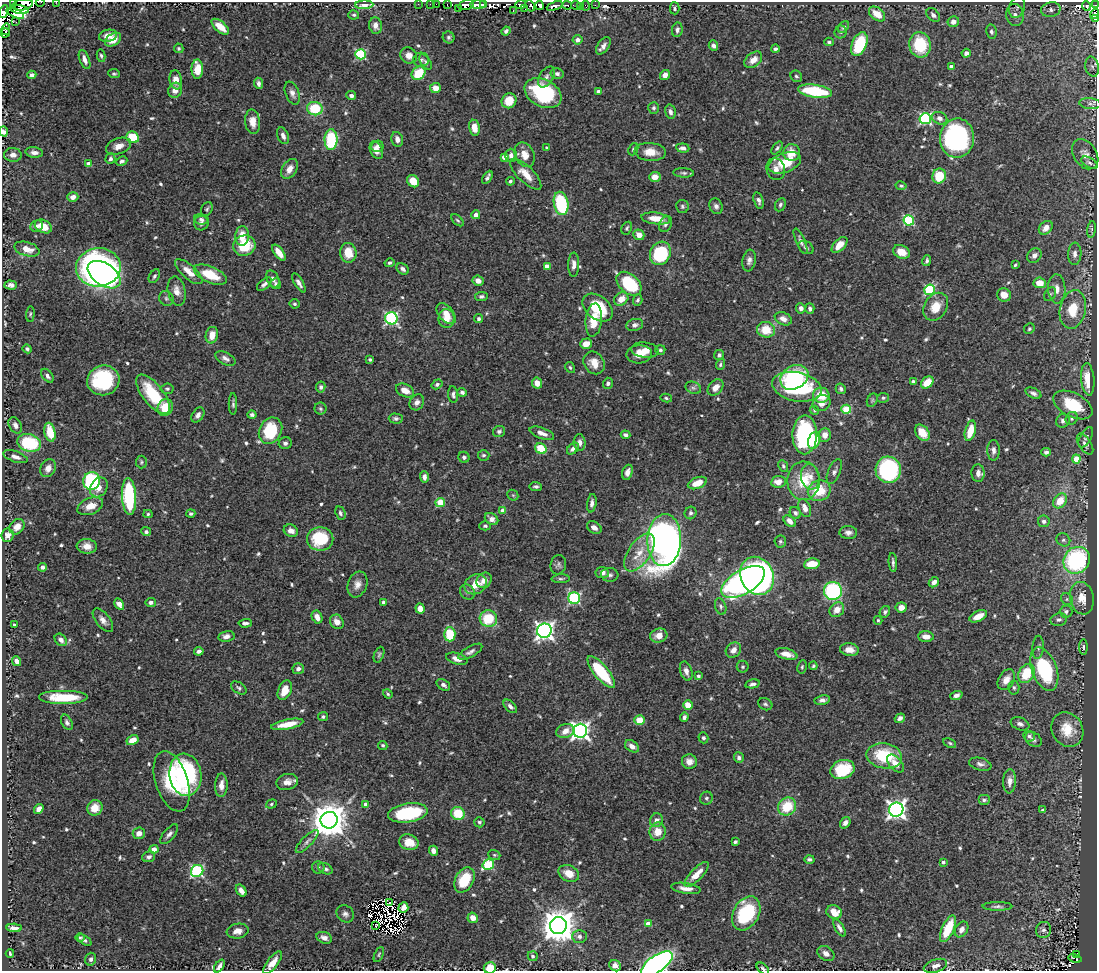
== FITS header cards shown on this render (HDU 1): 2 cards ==
NAXIS1  =                 1095
NAXIS2  =                  969

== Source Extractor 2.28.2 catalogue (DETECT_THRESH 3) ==
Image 1095 x 969 px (HDU 1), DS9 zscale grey, 1 PNG px = 1 image px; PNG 1099 x 973 px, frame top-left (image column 1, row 969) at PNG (2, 2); each listed source drawn as its Kron ellipse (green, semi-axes under 4 px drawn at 4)
Background 0.622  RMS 0.015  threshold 0.0455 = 3 sigma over >= 5 px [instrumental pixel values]
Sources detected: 683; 24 with non-positive FLUX_AUTO (blend fragments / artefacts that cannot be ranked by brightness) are neither listed nor drawn; of the other 659, the 500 brightest by FLUX_AUTO listed and drawn (159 fainter detections omitted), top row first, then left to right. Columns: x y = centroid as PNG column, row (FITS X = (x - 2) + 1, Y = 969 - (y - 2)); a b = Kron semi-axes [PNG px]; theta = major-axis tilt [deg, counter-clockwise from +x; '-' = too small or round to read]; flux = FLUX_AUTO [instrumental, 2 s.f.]
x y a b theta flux
40 2 4 2 - 16
13 3 3 2 - 120
56 3 4 2 - 3.5
418 4 2 2 - 4.3
430 4 2 2 - 6.7
436 4 2 2 - 7.7
447 4 3 2 - 19
22 5 11 5 12 800
364 5 9 4 2 8.3
466 5 8 4 16 670
478 5 7 3 1 530
483 5 3 3 - 190
521 5 5 4 - 160
540 5 4 4 - 350
567 5 5 3 - 89
576 5 4 3 - 67
595 5 2 2 - 7.9
1095 5 2 2 - 38
530 6 6 2 -62 6
555 6 8 3 22 420
585 6 5 2 - 13
1086 6 5 3 - 100
580 7 3 2 - 4.7
1017 7 11 7 74 4.6
459 8 3 2 - 54
675 8 6 4 -89 2.3
19 9 9 4 -10 1700
525 9 3 2 - 20
1051 10 9 7 11 5.2
513 11 3 2 - 38
4 12 7 4 69 200
15 13 9 4 -25 500
877 14 9 6 -39 16
1095 14 5 3 - 87
354 15 5 4 - 1.8
933 15 8 5 -45 4.4
1015 15 11 8 -81 6.8
1095 18 4 3 - 23
16 22 2 2 - 9.4
953 22 5 5 - 6.3
376 25 8 6 -83 6.7
220 27 10 5 -40 12
843 27 6 4 50 2.2
6 29 6 3 77 73
677 30 7 5 81 3.3
506 31 4 3 - 2.4
841 32 6 6 - 2.3
991 32 7 5 -81 2.7
5 33 5 2 - 140
108 36 9 6 12 11
449 37 6 5 - 2.2
113 40 9 6 35 14
577 40 5 4 - 4.7
829 42 4 4 - 2
859 44 12 7 67 58
920 45 13 10 -81 52
603 46 10 5 55 5
713 46 5 4 - 3.5
179 48 5 5 - 1.9
775 49 4 3 - 2.7
966 53 5 4 - 4.3
361 54 5 5 - 95
409 55 9 7 -35 6.7
101 56 6 4 -80 1.9
85 60 10 5 -70 5.5
421 60 8 7 - 3
753 60 10 6 40 9.1
425 62 8 5 -56 2.2
951 66 4 3 - 3.4
1092 67 10 6 -77 4.4
197 69 10 6 -90 21
419 73 7 6 - 32
114 74 6 4 -7 1.8
557 74 6 5 - 3.5
32 75 4 4 - 2.4
665 75 5 4 - 6.2
796 76 6 5 - 2.2
546 77 11 7 58 4.6
176 80 9 6 -82 9.7
258 83 5 4 - 3.3
435 88 5 5 - 9.6
175 90 8 7 - 8.4
815 91 17 6 -8 66
599 92 4 4 - 5.5
292 93 12 6 -68 5.4
543 93 19 13 -28 92
351 96 5 4 - 3.2
509 101 8 7 - 20
1090 104 11 5 -6 3.6
654 108 6 5 - 2.2
315 109 8 6 -14 43
670 112 7 5 -76 4.4
940 118 8 6 -24 4.5
925 119 5 5 - 140
253 122 12 7 -82 11
474 128 8 5 -80 13
3 131 5 4 - 4.8
283 136 9 5 -68 5.4
133 137 6 5 - 34
957 138 19 17 86 180
331 139 10 6 89 62
397 139 7 5 -76 5.3
119 146 13 8 19 9.1
377 146 6 5 - 4.7
547 148 4 3 - 1.8
683 148 6 4 -6 4.7
777 148 7 4 53 2.3
633 149 6 4 68 1.9
376 150 9 6 -65 7.3
34 152 9 5 -7 4.7
650 152 16 9 -5 15
792 153 8 8 - 16
1085 154 16 11 -56 9.1
13 155 9 7 -4 5.9
511 155 7 5 90 3.8
525 155 13 9 -63 11
504 157 4 4 - 8.1
110 159 5 5 - 2.6
122 161 6 4 25 3.2
785 163 17 9 21 32
1089 163 9 5 -31 3.1
89 164 4 4 - 8.4
289 169 11 7 57 8.7
776 169 11 9 -73 7.4
683 173 10 4 -2 2.5
526 174 20 8 -44 14
939 176 7 6 - 35
487 177 7 3 59 3.1
655 177 6 5 - 9.8
413 181 7 5 -49 16
510 181 4 4 - 2
901 186 5 4 - 1.7
73 197 5 4 - 5.8
758 200 8 4 -73 3.5
561 203 12 7 -78 94
780 205 7 5 64 2.4
682 206 6 6 - 2.3
716 206 8 6 -62 3.5
207 209 7 5 61 2
476 215 4 4 - 5.8
656 218 14 6 -7 16
201 219 7 5 -8 2.8
458 220 7 4 -44 1.8
909 220 5 5 - 86
201 223 7 7 - 3.6
666 224 8 6 64 3.5
37 226 6 5 - 3.8
43 226 9 6 -27 16
627 228 7 4 63 1.8
1046 228 8 6 46 7.2
1091 229 8 4 82 2.2
639 235 5 5 - 9.8
242 236 10 6 87 14
800 241 14 4 -67 3.8
244 245 11 10 - 35
839 245 10 5 45 12
806 247 8 6 -34 2.9
27 249 13 7 -16 13
901 252 8 6 -26 15
279 253 9 4 -54 11
348 253 10 8 -84 19
660 253 12 10 62 75
1075 254 11 6 88 5.4
1034 255 8 6 48 5.5
749 260 11 6 80 4.6
927 261 6 4 79 2.5
390 263 5 4 - 1.9
574 265 12 5 89 5.6
1015 265 4 3 - 1.6
547 266 4 4 - 12
98 267 22 19 4 490
403 269 7 5 -38 3.4
189 272 17 7 -42 11
104 275 18 11 -34 210
210 275 18 8 -23 29
154 276 7 5 58 2.3
273 279 9 6 -63 4.2
478 281 5 5 - 7.3
299 283 11 4 -58 4.4
1040 283 6 5 - 16
264 284 9 4 41 3.7
276 284 5 5 - 2.3
629 284 14 9 -41 62
11 285 6 4 -3 4.3
1057 289 14 8 -88 9
930 290 5 5 - 94
177 291 15 8 -77 8.7
1050 294 7 5 55 2
1004 295 7 6 - 11
481 296 6 4 7 2.4
166 298 8 7 - 2.7
621 299 7 6 - 11
638 300 6 4 69 2.5
295 304 5 4 - 1.9
936 307 15 11 57 17
598 308 17 11 -39 45
801 308 5 4 - 4.3
810 309 5 4 - 2.8
1073 309 19 13 78 27
30 314 7 4 84 1.7
446 314 12 7 -51 11
391 318 6 6 - 170
446 318 9 8 - 11
479 319 4 4 - 2.4
783 319 9 6 -25 5.7
594 320 17 8 84 24
635 325 8 6 15 3.5
1029 329 5 5 - 1.7
766 330 9 8 - 22
212 335 8 6 78 14
586 344 6 5 - 12
27 349 4 4 - 2.3
645 350 14 7 -6 8.2
660 350 5 4 - 2.1
639 354 13 9 4 11
719 355 5 5 - 2.4
225 358 11 6 -28 4.4
370 359 3 3 - 1.7
594 363 12 10 -56 12
720 364 6 4 69 1.9
570 367 5 4 - 1.8
47 376 8 5 -52 3.6
794 377 15 11 31 62
1088 379 16 6 -85 23
103 380 16 15 - 85
913 382 4 3 - 4.4
927 382 7 5 40 18
537 383 6 5 - 8.7
608 383 5 5 - 2.6
437 384 6 4 33 2.1
321 387 5 4 - 3
716 387 9 6 48 8.1
797 387 25 14 -12 130
693 388 8 6 -21 3.1
167 389 6 5 - 2.1
841 389 5 5 - 2.9
405 390 9 6 -24 11
462 392 5 4 - 3.1
1033 393 8 5 -26 3.6
153 394 24 10 -52 51
453 394 8 5 -84 3.5
821 395 8 7 - 26
666 398 6 4 -12 1.6
883 398 6 5 - 1.8
872 400 7 5 61 1.9
417 402 8 7 - 5.3
821 403 9 7 23 8.1
233 404 11 4 90 2.3
1073 405 21 11 -28 38
165 407 9 7 67 19
320 409 6 6 - 2
846 409 5 4 - 48
814 410 5 4 - 1.9
198 415 8 5 56 4.1
252 415 4 4 - 2.3
396 418 7 5 -1 2.4
1072 418 7 5 51 2.4
1063 421 7 6 - 3.7
15 425 9 6 -61 4.7
270 431 14 11 61 56
499 431 6 5 - 2.5
970 431 10 5 74 25
50 432 9 5 -78 25
542 433 13 5 -20 7
922 433 9 6 -52 17
626 435 5 4 - 3.5
805 435 19 12 89 150
825 435 7 6 - 9.2
1086 437 11 5 60 2.7
814 440 9 6 72 23
580 442 8 6 -84 5.1
29 443 12 8 -16 67
285 443 6 6 - 3.4
1085 444 12 6 -56 4.5
541 448 6 5 - 35
573 449 7 4 44 4.6
993 450 10 6 89 4.8
1046 452 5 4 - 3.4
484 455 6 5 - 2
15 457 12 5 -19 5.4
464 457 6 5 - 2.8
1076 459 4 4 - 23
141 462 6 5 - 1.7
783 466 6 4 -64 1.9
48 468 9 7 62 7.6
888 470 13 12 - 150
627 472 8 5 71 5.5
834 472 13 6 68 3.9
978 473 8 6 -87 7.1
424 477 6 4 -88 4.5
810 477 13 9 -81 9.5
92 481 9 8 - 130
803 481 19 16 88 35
778 482 7 6 - 9.1
697 483 10 5 21 15
536 486 6 4 -5 2.6
99 487 10 8 57 9.9
819 491 11 10 - 30
513 495 6 5 - 1.7
129 496 18 7 -87 110
1060 501 8 6 49 20
440 503 5 4 - 35
592 503 9 4 81 4
90 506 13 8 22 13
805 508 9 6 -68 7.6
503 510 4 4 - 9.7
340 513 7 5 -67 2.8
691 513 6 6 - 3
795 513 6 5 - 2.7
148 514 4 4 - 1.6
191 514 4 4 - 2.2
491 519 7 5 -35 5.8
790 521 7 4 -42 6.6
1044 521 6 5 - 3.7
485 526 5 4 - 2.3
17 527 8 6 48 7.5
594 528 8 5 -31 5.9
291 531 7 6 - 5.7
146 532 5 4 - 2.7
848 532 9 6 -3 4.7
8 535 7 6 - 6.1
320 539 13 11 0 47
664 540 26 17 88 800
1063 540 7 6 - 2.8
780 541 6 6 - 2
87 546 10 7 -5 8.9
639 553 22 11 56 20
1077 560 14 12 47 140
893 562 9 3 -86 2.7
812 564 8 5 9 21
558 565 10 7 77 3.3
42 567 4 4 - 3.4
602 573 6 5 - 5.7
610 575 9 7 -7 3.3
757 576 19 16 -66 520
561 579 9 4 2 2.2
484 580 8 7 - 9
743 582 24 12 30 260
934 582 6 4 44 6.1
357 584 13 9 70 7.9
476 584 12 9 30 17
833 591 9 9 - 120
467 592 8 7 - 3.5
574 598 6 6 - 130
1082 598 16 11 -78 14
1067 599 6 5 - 2.2
151 602 5 4 - 3.3
384 602 4 4 - 5.3
119 604 6 4 -60 13
721 606 8 5 -72 2.4
901 607 6 5 - 10
420 609 5 4 - 8
837 610 8 6 47 12
1066 611 6 6 - 3
885 612 6 5 - 2.2
978 616 9 5 26 10
317 617 7 5 -63 7.5
488 619 9 8 - 38
1059 619 8 6 10 3.2
103 620 14 7 -51 6.5
878 620 4 3 - 1.7
337 622 7 6 - 7.4
245 623 7 3 3 2.7
14 625 3 3 - 2.1
544 631 7 7 - 450
450 634 7 5 -87 36
226 636 8 5 10 4.5
659 636 9 7 17 8.8
926 637 8 5 -4 9
61 640 7 5 -47 4.8
1038 647 11 5 87 3.1
1083 647 8 4 -90 1.8
733 650 8 7 - 6.1
849 650 9 6 -8 9.5
199 651 4 4 - 3.5
470 652 13 5 29 4.2
786 654 11 5 -14 11
379 655 8 4 68 1.9
457 659 11 5 -16 7.5
16 661 5 4 - 5
813 666 4 3 - 1.6
743 667 6 6 - 1.8
802 667 7 4 79 1.7
298 669 6 5 - 4.1
1044 669 22 12 -69 92
686 671 10 6 -72 5.5
601 672 20 7 -51 63
1026 673 10 7 60 34
698 676 4 4 - 2.2
1006 680 11 7 57 8.6
753 684 7 4 12 3.5
443 685 7 5 -33 3.9
239 688 8 5 -34 2.5
1014 688 7 5 -87 2.2
285 690 10 6 67 15
388 694 5 4 - 1.7
956 695 6 4 20 3.9
64 697 25 7 0 36
822 700 8 5 9 3.9
765 704 7 6 - 2.3
688 705 5 4 - 16
510 706 8 5 -45 3.9
323 717 5 4 - 2
684 717 5 3 - 3.4
900 718 5 4 - 3.2
640 720 5 5 - 22
67 722 8 5 -63 3
287 724 16 5 11 18
1020 724 10 6 -21 4.1
1067 730 18 15 -60 25
565 731 9 7 16 9.1
580 731 7 7 - 430
1029 736 6 5 - 2.2
703 738 5 5 - 2.3
1033 739 9 6 -35 3.5
133 740 6 4 28 12
950 743 7 4 -28 1.7
383 745 5 4 - 1.9
632 746 7 5 -34 5.8
884 756 18 12 -10 50
739 758 5 5 - 3.2
689 761 7 7 - 6.7
895 763 11 6 -48 9.6
980 764 11 6 -15 4.2
842 769 12 9 20 43
185 775 21 16 -82 150
172 781 31 16 -72 61
1010 781 12 6 88 6.4
287 782 11 8 13 8.5
221 785 11 6 87 8.4
706 798 6 6 - 2.1
984 800 6 5 - 2.7
271 804 5 4 - 1.8
366 804 4 4 - 8.9
787 807 9 8 - 34
95 808 8 7 - 15
39 809 5 4 - 7
896 810 7 7 - 500
1043 810 3 3 - 2.7
408 813 20 9 8 77
458 813 7 6 - 32
329 820 8 8 - 2600
656 820 7 6 - 5.5
479 822 5 5 - 1.9
845 823 6 4 54 4.6
658 832 9 8 - 15
139 833 6 6 - 8.2
169 834 12 5 50 3.8
307 841 15 5 45 4.1
409 842 10 7 -15 16
735 842 4 3 - 1.9
154 849 4 4 - 8
433 851 5 4 - 5.9
494 855 6 4 -20 1.7
149 857 6 5 - 3.3
809 859 5 4 - 2.5
943 862 4 3 - 3.3
488 865 6 5 - 74
318 867 6 6 - 2.4
325 869 7 5 -26 3.1
197 871 6 5 - 140
569 873 11 8 -26 13
696 874 16 6 46 14
464 880 13 9 60 33
686 888 15 5 -8 7.1
241 891 6 4 -54 5.5
389 902 4 3 - 13
997 906 15 4 0 3.1
403 908 5 5 - 5.4
834 912 8 6 -23 16
746 913 18 12 61 80
345 914 9 8 - 4.4
473 918 5 5 - 9.2
648 924 4 4 - 9.2
376 926 3 2 - 1.7
558 926 8 8 - 2200
14 928 7 4 -3 5.9
839 928 10 4 -59 4.3
948 929 14 6 66 34
961 929 8 6 58 5.3
1043 930 8 7 - 3.8
238 931 11 7 8 8.4
579 936 7 6 - 3.7
80 938 4 4 - 1.7
324 938 8 5 -21 5.8
84 940 8 4 -34 2.4
10 953 4 3 - 1.7
826 953 9 6 -36 5.1
379 954 8 4 64 1.7
1077 955 3 3 - 5.8
533 956 5 5 - 2.6
1075 958 7 2 -13 11
91 959 6 5 - 3.4
272 963 13 5 52 11
657 964 18 8 35 450
219 966 7 3 54 4.5
615 966 6 5 - 6.2
935 966 12 6 18 5.5
490 968 6 5 - 13
763 968 7 4 -44 2.2
At the frame edge (FLAGS 8, measured only in part): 15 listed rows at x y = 40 2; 13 3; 56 3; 22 5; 1095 5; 19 9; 4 12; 1095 14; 1095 18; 1092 67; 3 131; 657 964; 219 966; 490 968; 763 968
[159 fainter detections neither listed nor drawn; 24 non-positive-flux detections neither listed nor drawn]